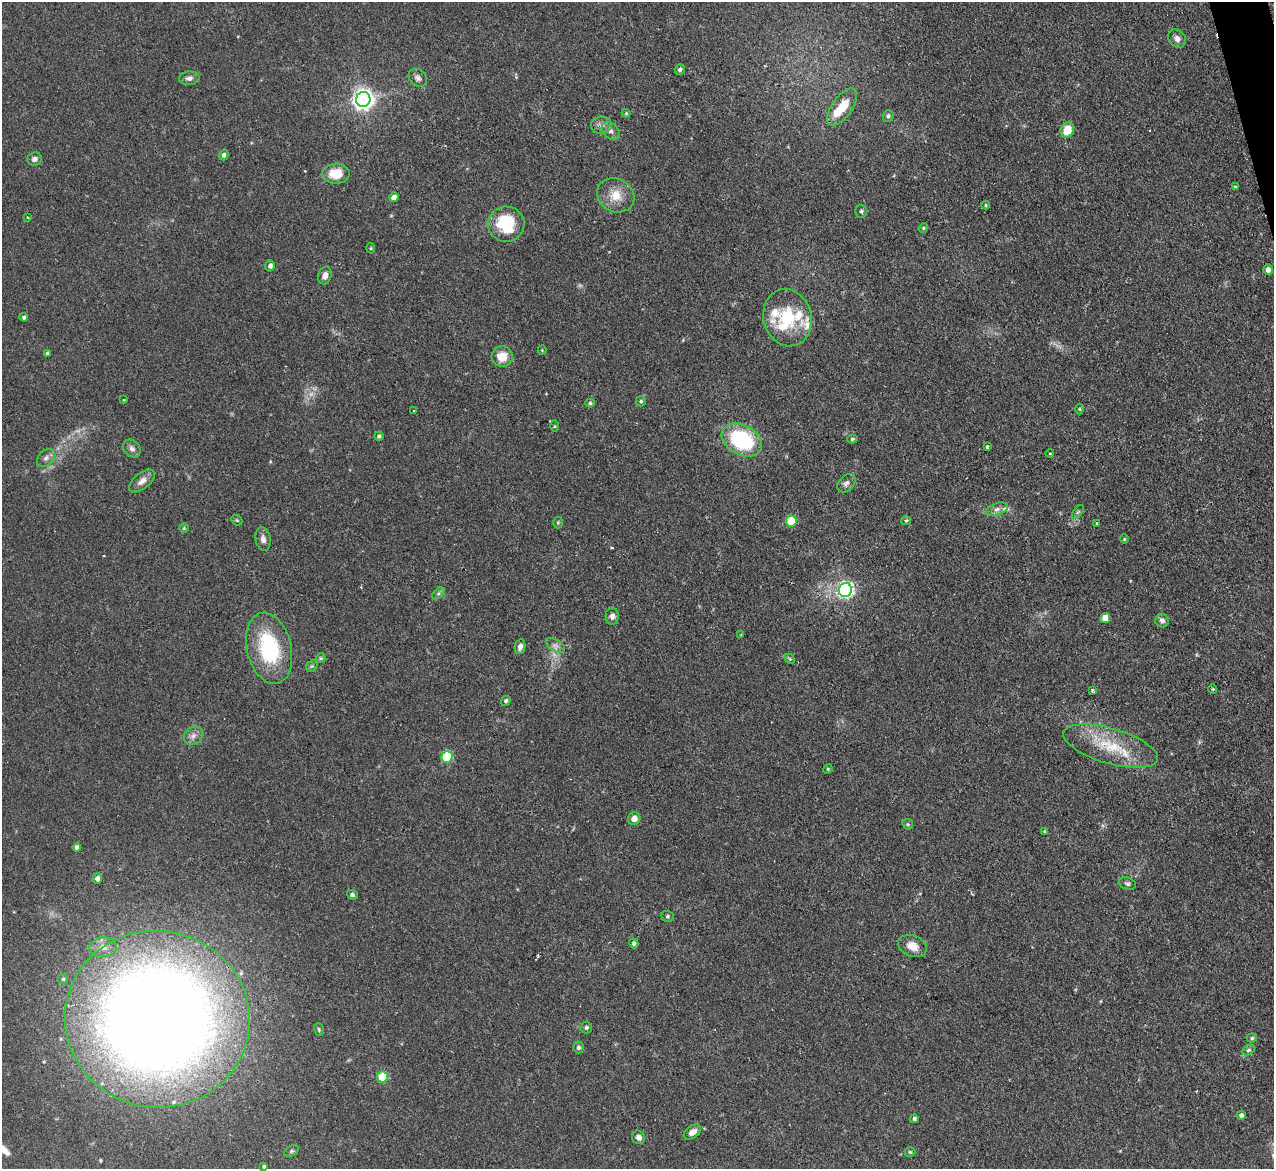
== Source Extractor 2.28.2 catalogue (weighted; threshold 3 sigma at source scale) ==
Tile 10 of 4 x 4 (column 2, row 3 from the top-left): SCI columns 1273-2544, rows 1427-2593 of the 5089 x 5065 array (HDU 1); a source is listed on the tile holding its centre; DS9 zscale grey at full resolution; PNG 1276 x 1171 px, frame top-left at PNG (2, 2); each listed source drawn as its Kron ellipse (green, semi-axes under 4 px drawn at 4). Shown black and unused: <1% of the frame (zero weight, under 2 of 3 exposures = <1% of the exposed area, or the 3 px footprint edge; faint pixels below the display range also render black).
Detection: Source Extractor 2.28.2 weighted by HDU 2 'WHT'; one run over the whole footprint, this tile lists its part. Background 0.0886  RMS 0.0061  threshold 0.0274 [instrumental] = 3 sigma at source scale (4.5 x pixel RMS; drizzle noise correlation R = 1.50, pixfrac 1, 0.05/0.05 arcsec/px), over >= 5 px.
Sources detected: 113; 2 too faint to see at this stretch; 3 cosmic-ray / hot-pixel residue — neither listed nor drawn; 7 inside a brighter listed object's ellipse — not listed separately; the other 101 listed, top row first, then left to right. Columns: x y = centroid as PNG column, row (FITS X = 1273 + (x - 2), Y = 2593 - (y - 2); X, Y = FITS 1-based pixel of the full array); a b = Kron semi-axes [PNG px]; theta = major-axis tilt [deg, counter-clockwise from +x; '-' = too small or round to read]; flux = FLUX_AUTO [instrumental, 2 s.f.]
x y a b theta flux
1177 39 10 8 -49 2.9
680 69 5 4 - 1.5
189 78 10 7 5 2.6
418 78 10 8 -45 2.3
363 99 7 7 - 390
842 107 21 10 55 14
626 113 4 4 - 0.69
888 116 6 5 - 1.4
601 125 10 8 3 3
1067 130 8 6 65 12
611 131 10 7 -43 2.7
224 155 5 4 - 1.8
34 159 7 6 - 2.2
336 174 13 10 3 14
1235 186 4 3 - 0.61
616 195 19 16 -28 11
394 197 5 4 - 3.8
986 205 4 4 - 0.69
861 211 6 6 - 1.2
27 217 4 2 - 0.52
506 224 18 17 - 31
923 228 5 4 - 0.76
371 248 5 3 - 0.68
270 266 5 5 - 2.2
1268 270 5 4 - 2.6
325 275 9 6 74 3.4
24 317 4 4 - 1.3
787 318 29 24 -76 30
542 350 4 4 - 0.6
48 353 3 3 - 1.3
502 356 10 10 - 9.3
124 400 3 2 - 0.5
641 401 5 5 - 0.97
590 403 4 4 - 0.93
1080 409 5 3 - 0.62
414 411 3 2 - 0.71
554 426 5 4 - 0.67
379 436 4 4 - 1
852 439 5 4 - 0.85
742 440 21 15 -28 57
987 446 4 3 - 0.98
132 449 10 8 -46 2.7
1050 454 4 3 - 0.45
46 458 10 7 45 2.7
142 481 15 8 39 4.4
846 483 10 7 47 2.8
997 509 11 6 19 2.9
1078 512 8 4 52 1.2
237 520 6 5 - 0.74
791 521 5 5 - 25
906 521 5 4 - 0.83
558 523 6 5 - 0.88
1097 523 3 3 - 1.2
184 528 5 5 - 0.81
263 539 12 7 -80 3.2
1124 539 5 4 - 0.62
845 590 7 6 - 180
438 593 7 4 45 1.4
612 616 8 6 85 2.2
1105 618 5 5 - 6.8
1162 621 7 6 - 2.2
741 635 4 4 - 0.52
555 645 10 5 -31 2.6
520 647 7 5 78 2.7
269 648 36 22 -77 53
321 658 5 4 - 0.75
790 659 6 4 -43 0.9
312 666 6 5 - 1.1
1213 689 4 4 - 0.75
1092 690 4 3 - 0.83
506 701 5 4 - 1.3
193 736 10 8 45 3.1
1110 746 49 17 -16 29
447 757 6 5 - 39
828 769 5 4 - 0.72
634 818 6 6 - 4.2
908 824 6 5 - 0.85
1045 832 4 4 - 0.74
77 847 4 4 - 1.6
97 879 5 5 - 2.4
1127 883 9 6 -23 1.5
352 895 5 4 - 1.5
668 916 6 5 - 1.1
634 943 5 4 - 1.2
912 946 15 10 -22 7.2
103 947 14 10 4 6
63 979 5 5 - 0.95
157 1019 92 88 -8 1200
586 1027 6 6 - 1.4
319 1029 6 4 -71 0.9
1252 1038 5 4 - 0.96
578 1047 6 5 - 1.7
1248 1050 7 4 27 1.2
382 1077 5 5 - 30
1241 1115 5 4 - 1.7
914 1119 4 4 - 1.3
692 1132 9 6 37 4.1
639 1137 7 6 - 2.5
291 1151 8 5 26 1.1
910 1152 5 5 - 0.83
264 1166 4 4 - 1
Overlapping masked pixels (flux is a lower limit): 1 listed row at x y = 157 1019